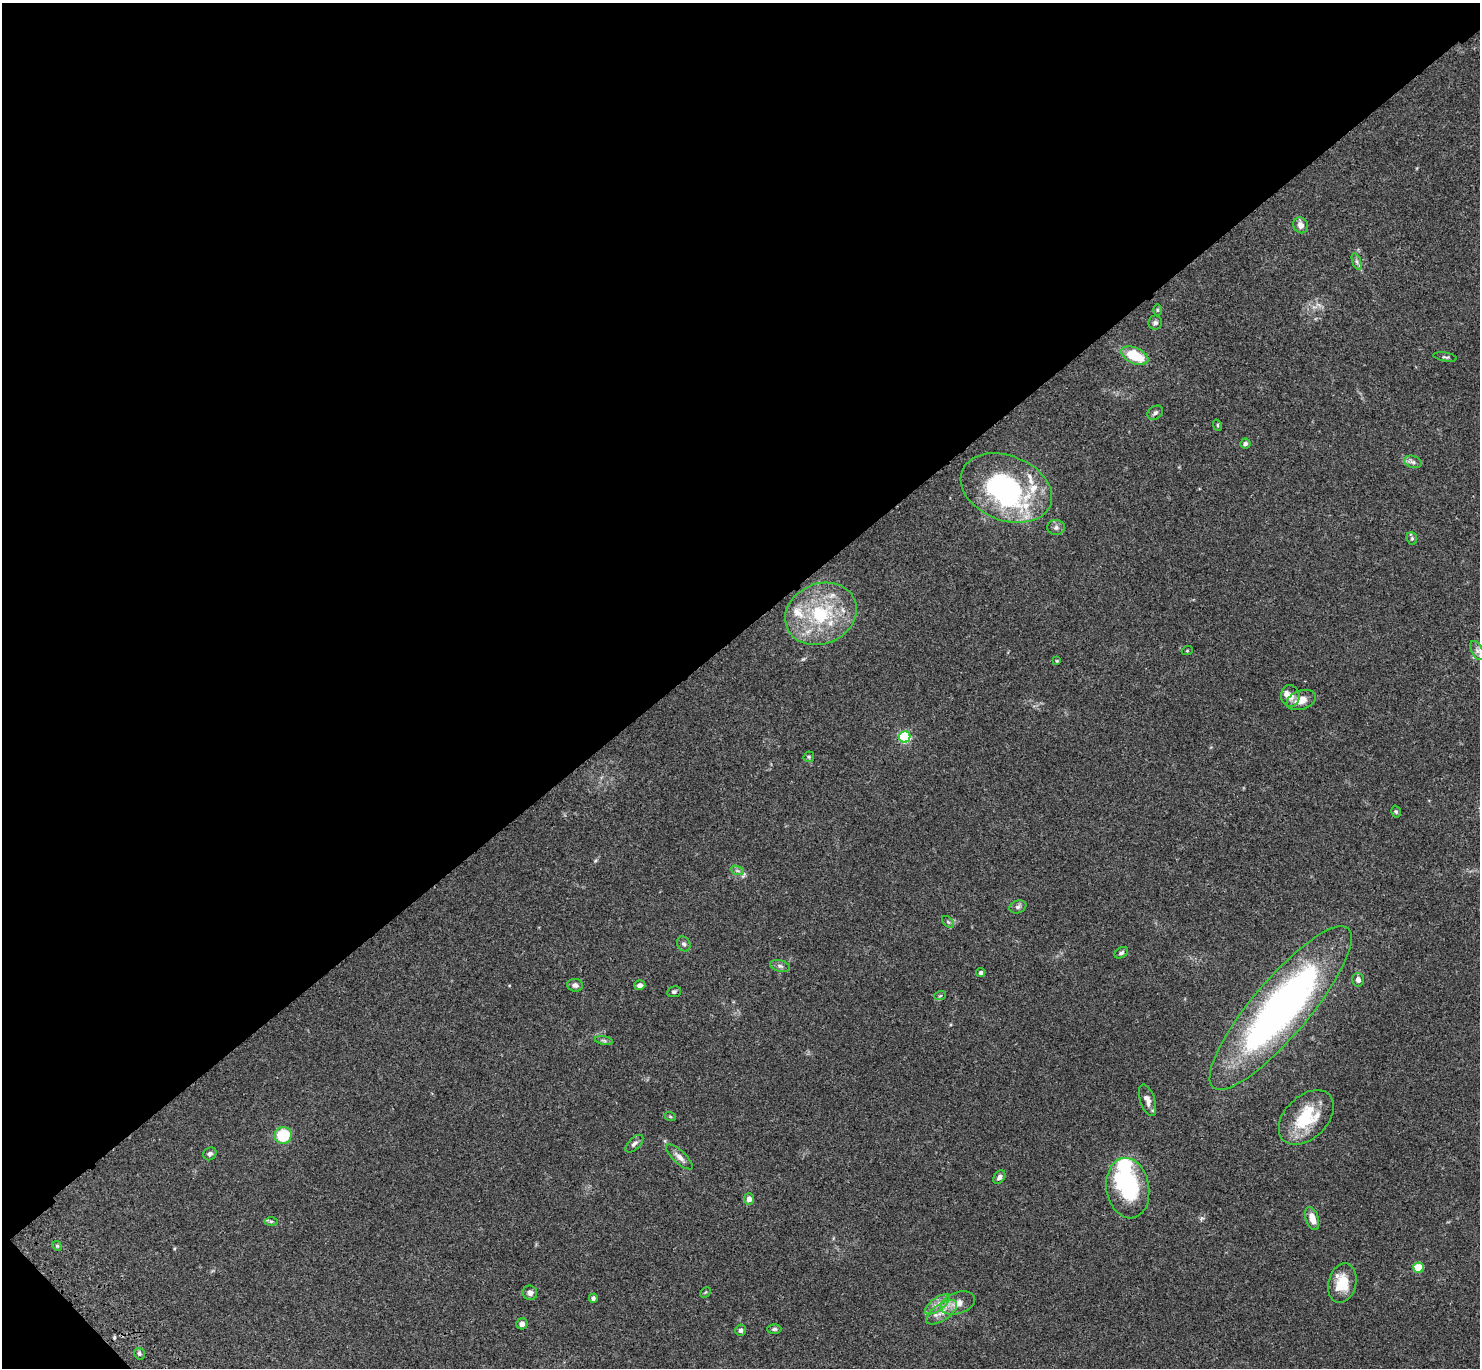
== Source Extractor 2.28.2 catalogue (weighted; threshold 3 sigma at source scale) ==
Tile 5 of 4 x 4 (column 1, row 2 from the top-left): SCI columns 102-1579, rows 3117-4482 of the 6109 x 6091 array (HDU 1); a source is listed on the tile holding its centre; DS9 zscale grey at full resolution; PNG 1482 x 1370 px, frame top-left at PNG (2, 3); each listed source drawn as its Kron ellipse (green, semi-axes under 4 px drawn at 4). Shown black and unused: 47% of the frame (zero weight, under 3 of 4 exposures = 6% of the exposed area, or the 3 px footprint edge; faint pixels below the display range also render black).
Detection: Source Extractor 2.28.2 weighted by HDU 2 'WHT'; one run over the whole footprint, this tile lists its part. Background 0.0586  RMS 0.0052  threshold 0.0233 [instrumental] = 3 sigma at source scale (4.5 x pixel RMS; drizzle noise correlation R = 1.50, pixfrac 1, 0.05/0.05 arcsec/px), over >= 5 px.
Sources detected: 70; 3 inside a brighter object's white glare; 1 cosmic-ray / hot-pixel residue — neither listed nor drawn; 5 inside a brighter listed object's ellipse — not listed separately; the other 61 listed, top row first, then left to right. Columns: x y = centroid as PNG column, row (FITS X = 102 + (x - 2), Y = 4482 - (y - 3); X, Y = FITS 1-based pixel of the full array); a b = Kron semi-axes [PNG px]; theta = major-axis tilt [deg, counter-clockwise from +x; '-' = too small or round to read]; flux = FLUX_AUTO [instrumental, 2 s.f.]
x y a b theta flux
1301 225 8 7 - 2.9
1356 261 8 4 -71 1.2
1157 310 6 4 -90 0.63
1155 323 7 7 - 1.3
1135 356 14 8 -24 17
1445 357 12 3 -9 0.83
1155 413 8 6 36 1.2
1217 425 6 3 -71 0.53
1245 444 5 5 - 1.1
1413 462 9 6 -19 1.6
1006 488 47 32 -21 78
1056 527 9 7 3 1.7
1412 538 6 5 - 0.85
821 614 37 30 23 38
1477 650 10 5 -63 2
1187 651 5 3 - 0.46
1057 661 3 3 - 0.43
1290 696 11 9 -88 3.6
1301 700 15 9 20 4.8
905 737 6 5 - 57
809 757 5 5 - 0.67
1396 812 6 4 -74 0.72
737 870 7 4 -20 1.2
1018 907 8 6 21 1.4
948 922 7 4 -45 0.87
684 944 8 6 -60 1.2
1121 953 7 5 33 1.1
780 966 10 6 -15 1.5
981 973 5 4 - 1
1358 980 7 6 - 2
575 985 8 6 -6 1.8
640 985 6 5 - 1.9
674 992 7 5 11 1.1
940 996 6 3 19 0.62
1281 1008 104 28 50 230
604 1040 9 4 -9 1.1
1147 1100 16 7 -72 2.9
670 1116 6 3 -20 0.5
1306 1117 32 21 45 24
283 1135 8 8 - 21
634 1144 11 5 45 1.7
210 1154 7 6 - 1.3
679 1157 17 6 -42 2.8
999 1177 7 5 54 1.6
1128 1188 30 21 -81 40
749 1199 5 5 - 2.7
1312 1218 12 6 -71 5.1
271 1221 7 4 0 0.79
57 1246 5 4 - 0.67
1418 1268 5 5 - 21
1342 1283 20 14 75 12
705 1292 6 3 45 0.48
530 1293 7 7 - 1.8
593 1298 5 4 - 1.2
958 1303 18 10 19 5.7
937 1304 15 6 37 3.5
942 1312 18 8 35 5
522 1324 5 5 - 2.1
774 1329 7 4 1 0.93
741 1330 5 5 - 1.6
139 1354 6 5 - 0.86